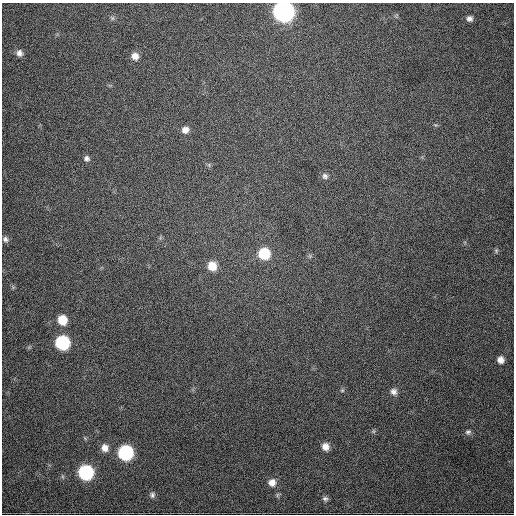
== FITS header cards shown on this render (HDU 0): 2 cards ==
NAXIS1  =                  512
NAXIS2  =                  512

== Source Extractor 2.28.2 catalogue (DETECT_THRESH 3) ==
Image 512 x 512 px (HDU 0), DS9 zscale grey, 1 PNG px = 1 image px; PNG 516 x 516 px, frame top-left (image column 1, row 512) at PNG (2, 3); no overlay
Background 1220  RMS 29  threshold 87.2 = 3 sigma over >= 5 px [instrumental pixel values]
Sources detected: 28; all 28 listed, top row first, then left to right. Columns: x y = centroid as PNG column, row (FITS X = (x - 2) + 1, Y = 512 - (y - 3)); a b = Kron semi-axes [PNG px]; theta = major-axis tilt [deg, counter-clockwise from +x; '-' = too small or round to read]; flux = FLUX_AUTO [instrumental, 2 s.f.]
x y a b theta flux
283 11 10 9 - 1.3e+06
112 18 7 5 -46 3.9e+03
469 19 6 6 - 7.8e+03
19 53 9 8 - 9.5e+03
135 56 8 8 - 1.5e+04
185 130 8 7 - 1.2e+04
87 158 7 7 - 6.1e+03
209 165 7 4 -73 3.0e+03
325 176 8 8 - 6.8e+03
5 239 8 7 - 6.0e+03
496 251 6 5 - 3.1e+03
264 254 9 8 - 9.0e+04
310 256 5 5 - 3.2e+03
212 266 9 8 - 3.2e+04
62 320 8 7 - 4.1e+04
62 343 9 8 - 2.3e+05
500 360 8 8 - 1.3e+04
342 390 5 5 - 2.9e+03
394 391 8 8 - 9.3e+03
373 431 6 4 90 2.8e+03
468 432 8 7 - 5.8e+03
325 447 8 8 - 1.5e+04
105 448 9 8 - 1.5e+04
126 453 9 9 - 3.0e+05
86 472 9 9 - 2.9e+05
272 482 9 9 - 1.5e+04
152 495 8 7 - 5.8e+03
325 499 7 6 - 5.3e+03
At the frame edge (FLAGS 8, measured only in part): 1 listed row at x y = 283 11